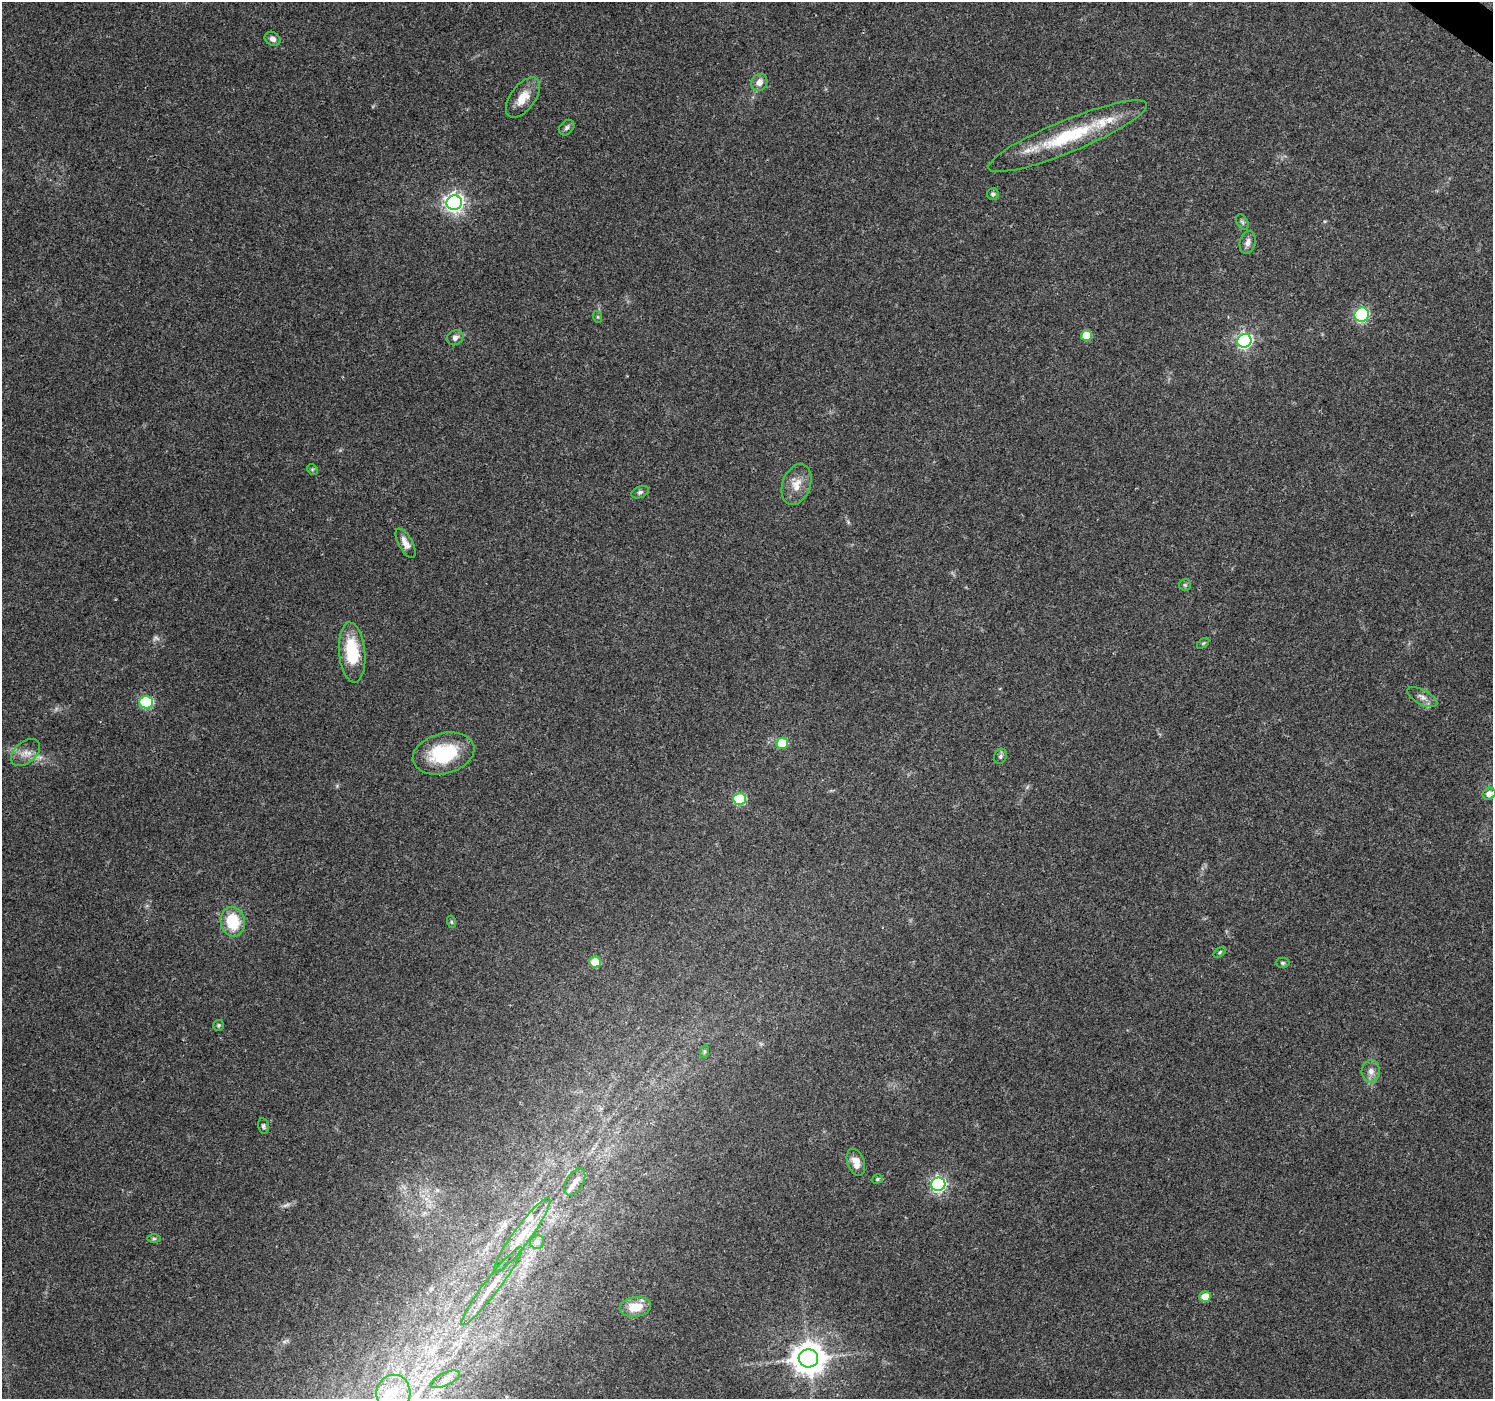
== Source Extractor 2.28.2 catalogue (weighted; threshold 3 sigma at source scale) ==
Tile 10 of 4 x 4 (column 2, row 3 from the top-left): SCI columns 1499-2989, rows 1642-3038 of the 5972 x 6010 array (HDU 1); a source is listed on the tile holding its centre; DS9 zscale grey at full resolution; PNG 1495 x 1401 px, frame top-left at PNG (2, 2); each listed source drawn as its Kron ellipse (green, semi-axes under 4 px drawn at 4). Shown black and unused: <1% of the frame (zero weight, under 3 of 4 exposures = <1% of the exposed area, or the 3 px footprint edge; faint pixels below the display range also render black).
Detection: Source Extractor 2.28.2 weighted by HDU 2 'WHT'; one run over the whole footprint, this tile lists its part. Background 0.0748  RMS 0.0045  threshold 0.0201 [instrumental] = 3 sigma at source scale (4.5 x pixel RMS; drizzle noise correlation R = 1.50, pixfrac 1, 0.0396/0.0396 arcsec/px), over >= 5 px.
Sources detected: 56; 2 too faint to see at this stretch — neither listed nor drawn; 3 inside a brighter listed object's ellipse — not listed separately; the other 51 listed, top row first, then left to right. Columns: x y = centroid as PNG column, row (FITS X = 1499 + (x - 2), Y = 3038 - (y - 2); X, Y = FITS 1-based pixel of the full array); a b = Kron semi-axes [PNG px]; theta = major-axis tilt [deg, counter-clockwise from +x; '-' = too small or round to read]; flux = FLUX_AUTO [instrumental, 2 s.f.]
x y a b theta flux
272 39 8 6 -34 1.9
759 82 9 8 - 2.9
523 98 23 12 54 7.1
567 128 9 6 45 1.2
1068 136 85 16 22 35
993 194 6 5 - 1.1
454 203 8 7 - 210
1242 222 8 5 -60 1
1248 242 11 7 75 2.6
1362 315 7 7 - 39
598 317 6 4 -71 0.57
1086 335 5 5 - 11
455 338 8 7 - 1.8
1244 341 7 6 - 120
312 469 6 4 -45 0.65
796 485 21 14 70 6.6
640 492 9 5 23 1.1
405 543 16 7 -61 3.5
1185 585 6 5 - 0.85
1203 643 7 3 37 0.59
352 652 30 13 -85 22
1422 697 17 7 -28 2.6
146 702 7 6 - 46
782 743 6 5 - 16
26 752 17 10 41 4.2
444 754 31 20 15 26
1001 756 8 6 66 1.1
1489 794 7 6 - 3.2
740 799 6 6 - 32
233 922 15 12 -78 16
452 922 6 4 -70 0.6
1220 952 7 4 36 0.63
595 962 6 5 - 12
1282 963 7 5 -1 0.76
219 1025 5 5 - 0.69
704 1052 6 4 72 0.75
1371 1071 11 9 88 3.1
263 1126 8 5 -77 0.96
856 1162 14 8 -70 4.1
877 1179 6 4 18 0.65
575 1182 15 8 59 3
938 1184 7 6 - 100
522 1235 46 8 54 12
154 1239 7 4 0 0.73
537 1242 7 7 - 1.6
492 1286 49 7 52 9.3
1205 1296 6 5 - 6.9
635 1307 16 10 8 8.6
808 1358 10 9 - 860
445 1379 16 6 24 2.8
393 1393 18 17 - 10